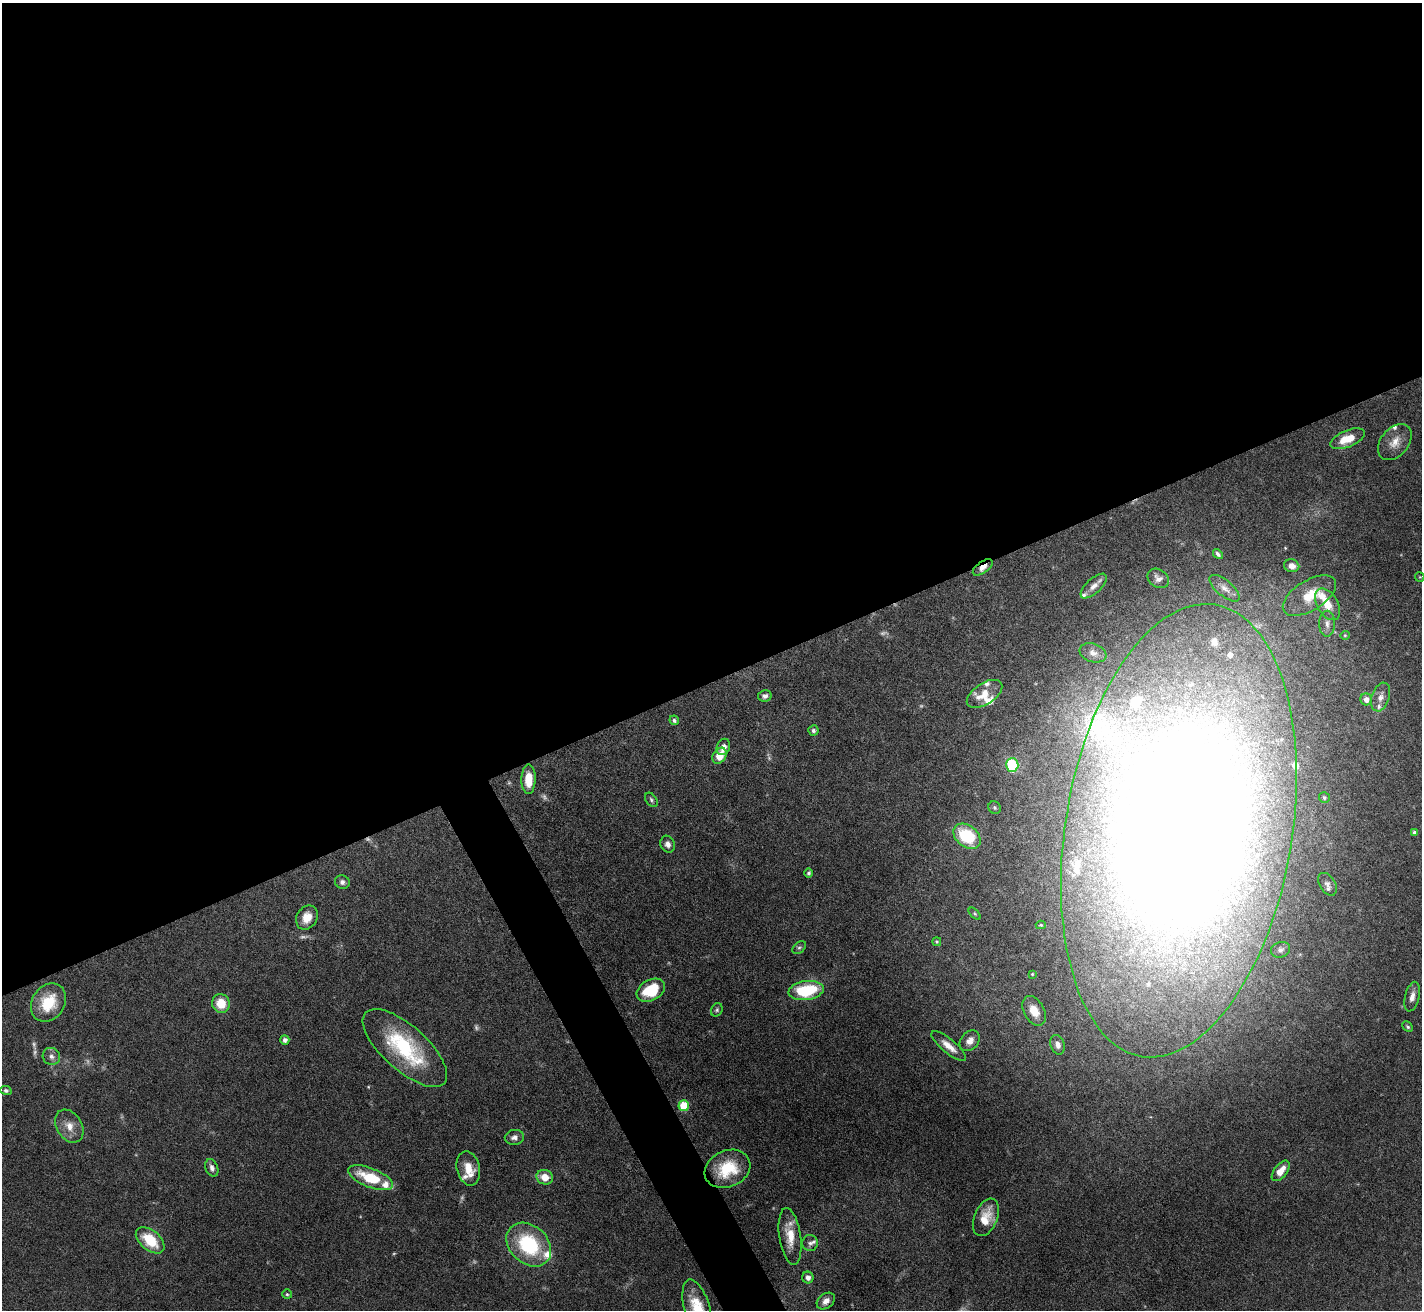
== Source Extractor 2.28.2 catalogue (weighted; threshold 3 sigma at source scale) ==
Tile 2 of 4 x 4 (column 2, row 1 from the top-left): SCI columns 1421-2840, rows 4077-5384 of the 5681 x 5671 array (HDU 1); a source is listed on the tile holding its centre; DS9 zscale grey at full resolution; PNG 1424 x 1312 px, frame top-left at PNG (2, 3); each listed source drawn as its Kron ellipse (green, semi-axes under 4 px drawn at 4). Shown black and unused: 54% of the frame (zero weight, under 5 of 10 exposures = <1% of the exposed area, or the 3 px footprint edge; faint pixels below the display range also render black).
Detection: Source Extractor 2.28.2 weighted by HDU 2 'WHT'; one run over the whole footprint, this tile lists its part. Background 0.0804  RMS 0.0025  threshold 0.0104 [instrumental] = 3 sigma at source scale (4.09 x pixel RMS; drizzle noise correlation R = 1.36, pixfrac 0.8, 0.05/0.05 arcsec/px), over >= 5 px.
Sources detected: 107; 13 too faint to see at this stretch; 1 inside a brighter object's white glare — neither listed nor drawn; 19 inside a brighter listed object's ellipse — not listed separately; the other 74 listed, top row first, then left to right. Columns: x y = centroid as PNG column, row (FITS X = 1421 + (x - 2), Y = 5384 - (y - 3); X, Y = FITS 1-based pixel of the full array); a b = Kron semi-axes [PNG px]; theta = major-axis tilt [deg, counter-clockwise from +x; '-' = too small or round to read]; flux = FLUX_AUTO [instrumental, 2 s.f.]
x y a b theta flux
1348 439 18 8 22 4.6
1395 442 20 14 50 3.3
1218 554 6 3 -48 0.58
1292 566 8 6 -17 1.5
983 567 11 5 35 1.9
1420 577 5 4 - 0.23
1158 578 11 9 -33 1.3
1094 586 16 7 42 1.8
1225 588 18 8 -39 1.6
1309 596 30 15 32 6.8
1327 604 17 10 -60 3.7
1327 624 13 8 90 1.3
1345 635 4 4 - 0.24
1093 653 14 9 -19 1.6
984 694 20 10 33 3.5
765 696 7 5 12 0.9
1381 697 15 9 72 1.7
1366 699 6 6 - 1.5
674 720 5 4 - 0.55
813 730 5 5 - 0.61
723 747 8 6 68 1.4
720 756 8 6 57 3.8
1012 765 7 6 - 17
528 779 15 7 89 4.9
1324 798 5 5 - 0.47
651 800 8 5 -56 0.54
995 808 7 6 - 0.44
1179 831 229 113 81 630
1414 832 4 4 - 0.55
967 836 15 10 -38 13
668 844 8 7 - 1.2
809 873 5 4 - 0.52
342 882 7 6 - 0.81
1327 884 12 8 -57 1.2
975 914 7 4 -45 0.31
307 917 13 10 58 3
1041 925 5 4 - 0.29
937 942 4 4 - 0.29
799 948 8 5 38 0.5
1280 950 10 7 18 0.81
1032 974 4 4 - 0.23
651 990 15 10 30 8.6
806 991 18 9 8 15
1412 997 15 7 76 1.8
48 1003 20 16 57 8.6
221 1003 9 8 - 5.1
717 1010 7 5 63 0.48
1034 1011 16 10 -62 3.2
1408 1027 6 4 -45 0.41
285 1040 4 4 - 0.85
970 1041 11 8 49 1.9
1058 1045 10 7 -69 1.4
949 1046 22 7 -40 2.8
405 1048 53 22 -42 22
51 1056 9 8 - 1.2
6 1090 5 4 - 0.5
684 1106 5 5 - 9.7
69 1126 18 12 -58 3.1
514 1137 9 7 8 1.2
212 1168 9 6 -70 1.1
468 1168 17 11 -77 3.9
727 1169 24 18 25 9.6
1281 1171 12 6 51 2.8
545 1177 8 7 - 3.1
370 1178 24 9 -22 10
986 1217 20 11 68 4.7
790 1236 29 11 -82 4.9
150 1240 17 10 -40 7.9
810 1243 8 8 - 0.77
529 1245 25 19 -43 19
808 1277 6 5 - 1.2
287 1294 5 4 - 0.35
826 1301 10 7 38 1.5
697 1310 31 13 -74 8.5
Overlapping masked pixels (flux is a lower limit): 1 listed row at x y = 983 567
Isophote crosses this tile's border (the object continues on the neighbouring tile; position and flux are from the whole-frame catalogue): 1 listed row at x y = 697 1310